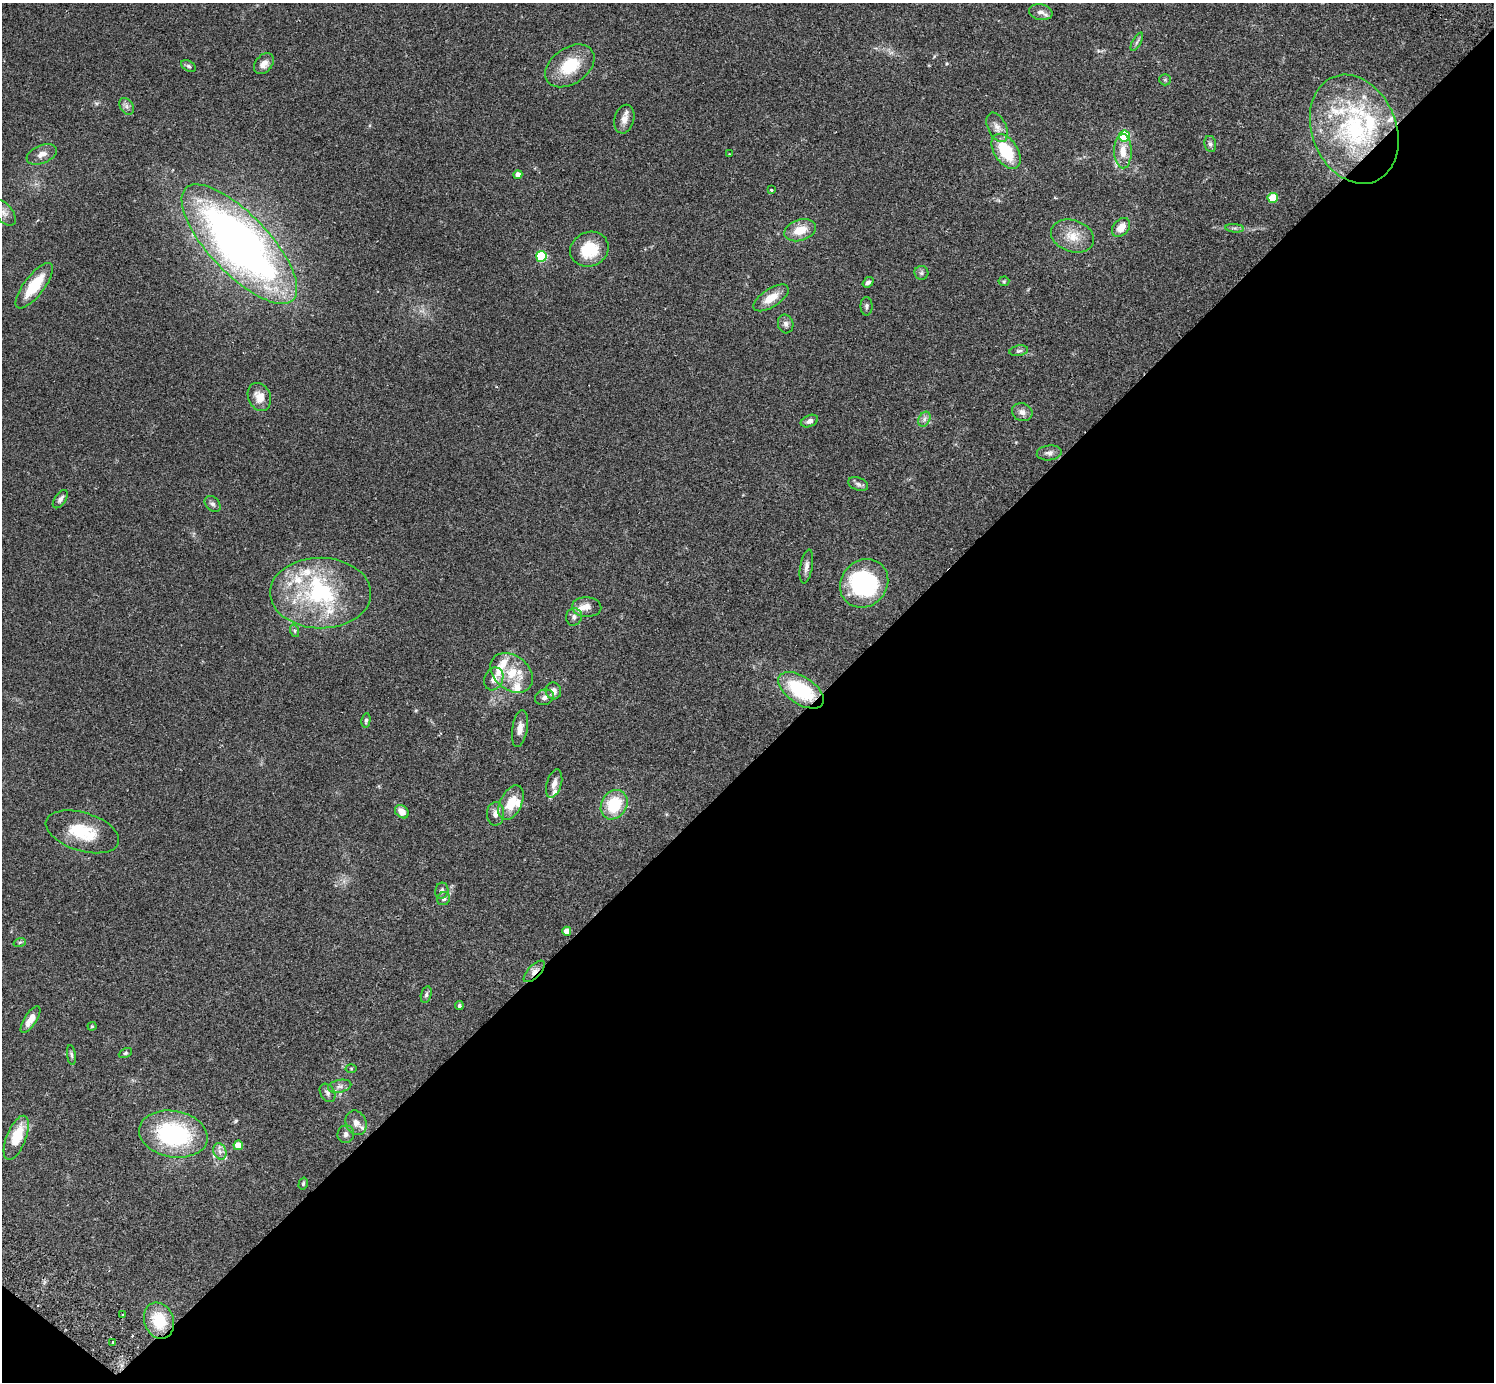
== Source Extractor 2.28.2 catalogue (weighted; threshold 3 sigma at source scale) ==
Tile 15 of 4 x 4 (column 3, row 4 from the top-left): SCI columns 3032-4523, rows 347-1726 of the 6060 x 6070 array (HDU 1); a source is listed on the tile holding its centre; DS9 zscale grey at full resolution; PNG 1496 x 1384 px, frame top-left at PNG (2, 3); each listed source drawn as its Kron ellipse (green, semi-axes under 4 px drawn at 4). Shown black and unused: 45% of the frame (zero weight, under 2 of 3 exposures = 3% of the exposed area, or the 3 px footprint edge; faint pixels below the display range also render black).
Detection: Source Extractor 2.28.2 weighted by HDU 2 'WHT'; one run over the whole footprint, this tile lists its part. Background 0.108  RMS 0.0064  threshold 0.0288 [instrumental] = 3 sigma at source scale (4.5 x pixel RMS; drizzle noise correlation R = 1.50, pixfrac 1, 0.05/0.05 arcsec/px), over >= 5 px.
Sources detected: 103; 1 inside a brighter object's white glare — neither listed nor drawn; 16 inside a brighter listed object's ellipse — not listed separately; the other 86 listed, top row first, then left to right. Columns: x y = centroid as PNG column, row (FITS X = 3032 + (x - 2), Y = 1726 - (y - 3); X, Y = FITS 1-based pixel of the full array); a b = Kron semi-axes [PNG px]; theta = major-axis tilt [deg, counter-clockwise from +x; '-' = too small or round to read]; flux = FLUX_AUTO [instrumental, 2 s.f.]
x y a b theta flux
1041 12 12 8 -11 3.3
1137 42 10 4 61 1.3
264 64 12 8 49 4.6
189 66 8 5 -26 1.3
570 66 27 18 35 23
1165 80 6 5 - 1
127 106 9 6 -57 2.1
624 119 14 10 75 5
997 127 16 9 -64 4.7
1354 129 56 42 -68 89
1124 136 5 5 - 37
1210 144 8 6 -80 1.6
1006 151 19 11 -57 26
1123 151 17 9 -89 7.8
42 154 16 9 22 4.3
729 154 2 2 - 0.38
518 175 4 4 - 4.7
771 190 3 3 - 0.85
1273 198 5 5 - 26
4 213 15 8 -50 4.1
1121 227 10 7 48 6.1
1235 228 9 3 -5 1.5
800 230 16 10 18 11
1072 236 22 16 -19 11
239 244 77 29 -46 390
589 249 19 17 25 22
541 256 5 5 - 51
921 273 7 7 - 1.5
1004 281 5 5 - 0.81
868 282 6 4 38 1.7
34 286 27 10 52 22
771 298 20 9 33 9.9
867 306 9 6 90 1.6
786 324 9 7 -76 2.3
1019 351 9 5 10 1.6
259 397 14 11 -66 7.5
1022 412 10 9 - 3.4
924 419 8 5 61 1.9
809 421 9 5 23 2.4
1049 453 12 7 7 2.9
858 484 10 6 -21 2
60 499 10 5 55 2.3
213 504 9 6 -46 1.9
806 566 17 6 80 3.2
864 583 25 23 45 69
321 593 50 35 -1 71
587 607 14 10 -3 5.1
574 617 9 8 - 2.4
295 631 6 4 -71 1
512 673 23 17 -39 17
494 679 12 9 68 4.5
801 690 26 13 -34 41
553 691 8 7 - 3.9
545 697 10 7 19 2.8
366 720 7 4 80 1.2
520 729 19 7 81 4.8
554 784 14 7 73 3.9
511 803 18 10 64 13
614 805 15 12 59 24
402 812 7 6 - 5.4
496 814 12 8 88 4
82 832 38 19 -17 25
442 891 8 6 76 2
444 899 7 6 - 1.6
567 931 4 4 - 5.8
20 942 6 4 19 0.86
534 971 14 6 46 3.6
426 995 8 5 74 1.3
459 1006 4 4 - 1.1
30 1020 15 6 57 6.9
92 1026 4 4 - 0.62
125 1053 7 4 26 0.99
71 1055 10 4 -82 1.3
351 1069 5 3 - 0.54
340 1086 12 6 12 2.6
327 1093 10 7 -58 2.1
356 1123 12 10 -68 3.8
173 1134 34 23 -11 71
346 1134 9 8 - 2.3
16 1138 23 9 68 19
238 1145 5 4 - 13
220 1151 8 6 -68 2.4
303 1184 6 4 75 0.9
123 1315 3 2 - 0.72
159 1321 18 14 -70 21
113 1342 3 2 - 0.57
Overlapping masked pixels (flux is a lower limit): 1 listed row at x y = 534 971